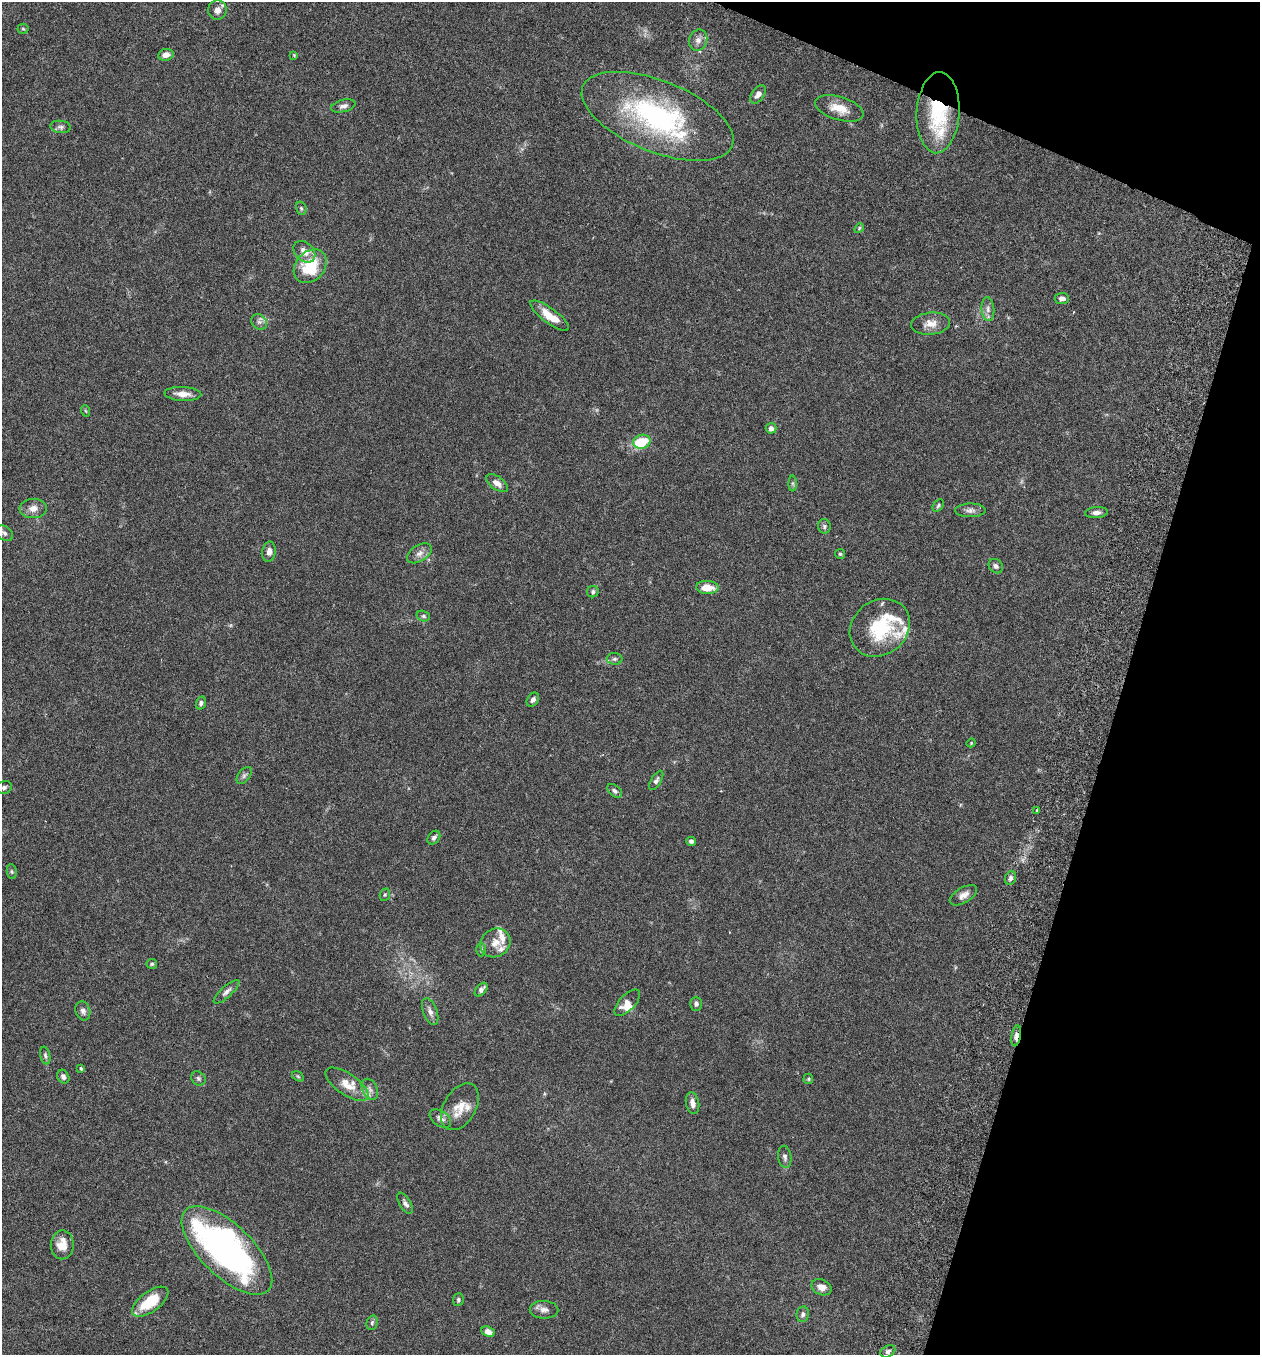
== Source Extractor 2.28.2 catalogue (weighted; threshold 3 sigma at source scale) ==
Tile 8 of 4 x 4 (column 4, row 2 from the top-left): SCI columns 3965-5222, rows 2734-4086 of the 5543 x 5465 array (HDU 1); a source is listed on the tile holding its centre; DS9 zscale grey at full resolution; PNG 1262 x 1357 px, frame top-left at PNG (2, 2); each listed source drawn as its Kron ellipse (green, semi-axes under 4 px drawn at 4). Shown black and unused: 15% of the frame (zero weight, under 3 of 6 exposures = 3% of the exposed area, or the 3 px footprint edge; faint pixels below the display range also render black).
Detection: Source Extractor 2.28.2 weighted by HDU 2 'WHT'; one run over the whole footprint, this tile lists its part. Background 0.0173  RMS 0.0019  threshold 0.00795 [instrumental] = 3 sigma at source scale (4.09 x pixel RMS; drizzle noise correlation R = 1.36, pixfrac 0.8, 0.05/0.05 arcsec/px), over >= 5 px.
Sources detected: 100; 3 inside a brighter object's white glare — neither listed nor drawn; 9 inside a brighter listed object's ellipse — not listed separately; the other 88 listed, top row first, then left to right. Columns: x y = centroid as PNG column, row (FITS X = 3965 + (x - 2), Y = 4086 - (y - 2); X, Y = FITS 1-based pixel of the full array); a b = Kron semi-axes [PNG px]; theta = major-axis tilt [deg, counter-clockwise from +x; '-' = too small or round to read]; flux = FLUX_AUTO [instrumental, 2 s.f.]
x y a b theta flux
217 10 10 9 - 1.2
23 29 5 5 - 0.26
698 40 11 9 70 0.99
166 55 8 5 8 1
294 55 4 4 - 0.14
758 94 10 6 54 0.85
343 106 12 6 14 0.75
839 108 25 11 -17 2.8
938 113 40 21 87 12
658 116 80 35 -22 32
61 127 10 6 -6 0.51
301 208 7 5 -73 0.3
859 228 5 4 - 0.22
304 252 12 9 -45 1.6
310 266 19 14 48 7
1062 298 7 5 4 0.72
988 309 12 6 -86 0.8
550 316 23 7 -36 2.7
259 322 8 7 - 0.61
930 324 20 11 5 1.9
183 394 18 7 -3 1.5
86 411 6 3 -70 0.18
771 428 5 5 - 0.7
642 442 9 7 16 3.9
497 483 12 6 -35 1.1
793 483 8 4 -90 0.29
938 505 7 4 51 0.29
33 508 13 9 5 1.3
970 510 15 7 1 0.82
1096 513 11 5 5 0.78
824 526 7 6 - 0.42
5 533 9 6 -39 0.57
269 552 10 6 81 0.94
419 553 14 8 32 1
840 554 5 5 - 0.26
996 566 8 6 -45 0.56
707 587 11 6 -3 2.7
593 592 6 5 - 0.4
423 616 7 5 -16 0.33
880 628 32 27 39 9.9
615 659 8 6 1 0.42
533 700 7 5 55 0.58
201 703 7 5 74 0.38
971 743 5 3 - 0.16
244 775 10 5 52 0.5
656 780 11 5 59 0.49
4 787 8 6 19 0.49
615 791 8 5 -39 0.48
1037 811 3 2 - 0.23
434 838 7 5 53 0.5
691 841 5 4 - 0.43
12 872 7 5 -82 0.27
1011 878 7 5 67 0.52
385 895 6 5 - 0.24
963 895 15 7 31 1.1
495 943 16 13 36 1.9
481 950 7 5 -89 0.3
152 964 5 5 - 0.29
481 990 8 5 48 0.56
227 992 16 5 42 0.73
627 1003 16 8 46 1.8
696 1004 7 5 -90 0.47
83 1011 10 7 -73 0.7
430 1012 14 7 -69 0.89
1016 1036 11 4 79 1.5
45 1055 9 5 -76 0.43
81 1068 3 3 - 0.49
298 1076 6 4 -31 0.22
63 1077 7 5 -61 0.52
198 1078 7 6 - 0.42
808 1079 5 5 - 0.23
347 1084 25 10 -35 2.7
370 1089 11 7 -63 0.87
692 1103 11 6 -78 1
460 1107 25 16 59 3.1
440 1118 12 7 -35 0.99
785 1157 11 6 -82 0.56
405 1203 12 5 -59 0.58
62 1245 14 11 89 2.6
227 1250 58 26 -44 55
821 1287 10 7 -24 1.1
458 1300 6 5 - 0.36
150 1302 21 10 36 5.2
544 1310 14 9 -2 1
803 1314 8 6 79 0.51
372 1323 7 5 74 0.34
488 1332 7 5 -24 1.1
888 1351 8 5 30 0.46
Overlapping masked pixels (flux is a lower limit): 2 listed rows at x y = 938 113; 1016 1036